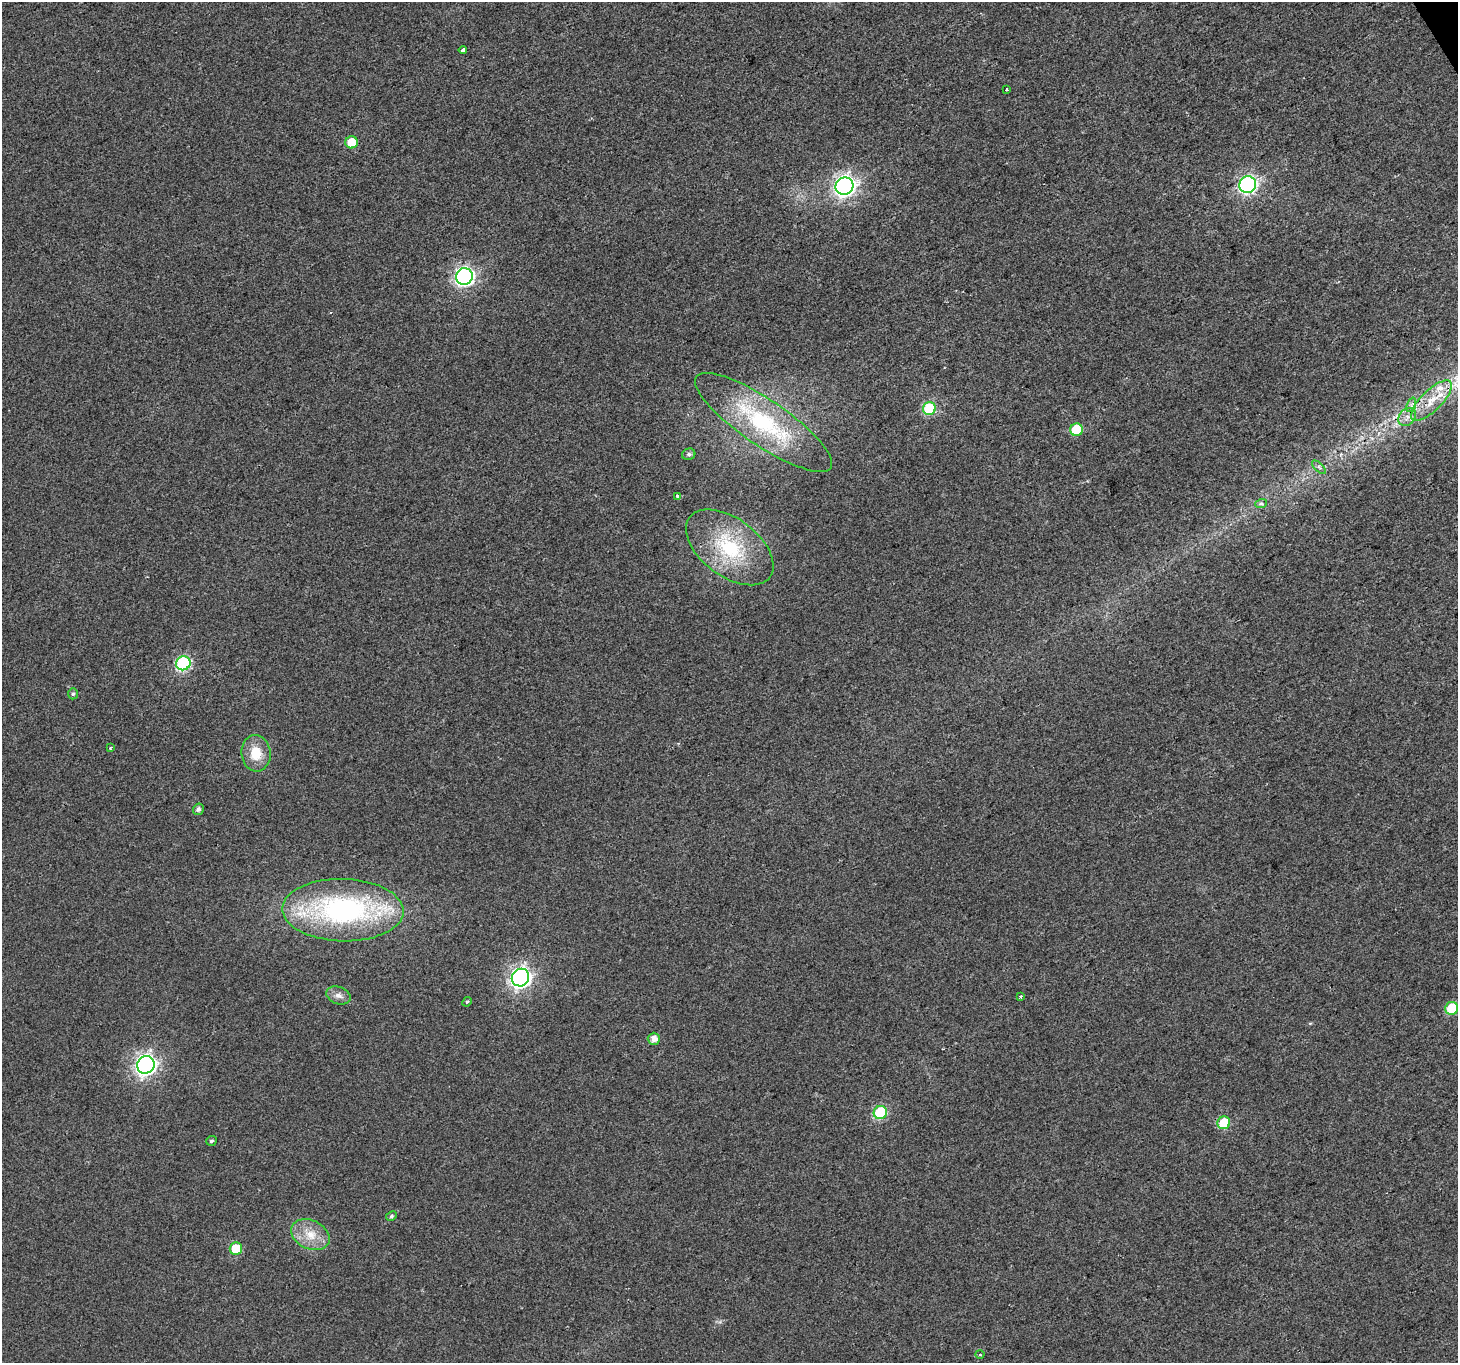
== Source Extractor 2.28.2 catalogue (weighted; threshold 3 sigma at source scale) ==
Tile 10 of 4 x 4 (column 2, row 3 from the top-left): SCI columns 1460-2915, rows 1530-2890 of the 5826 x 5719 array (HDU 1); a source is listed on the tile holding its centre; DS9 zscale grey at full resolution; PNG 1460 x 1365 px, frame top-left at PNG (2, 2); each listed source drawn as its Kron ellipse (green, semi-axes under 4 px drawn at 4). Shown black and unused: <1% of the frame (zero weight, under 2 of 3 exposures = <1% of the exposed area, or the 3 px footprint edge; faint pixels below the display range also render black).
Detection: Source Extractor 2.28.2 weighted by HDU 2 'WHT'; one run over the whole footprint, this tile lists its part. Background 0.00812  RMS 0.0055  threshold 0.0249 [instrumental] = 3 sigma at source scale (4.5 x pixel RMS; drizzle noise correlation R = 1.50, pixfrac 1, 0.0396/0.0396 arcsec/px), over >= 5 px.
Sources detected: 38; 1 inside a brighter listed object's ellipse — not listed separately; the other 37 listed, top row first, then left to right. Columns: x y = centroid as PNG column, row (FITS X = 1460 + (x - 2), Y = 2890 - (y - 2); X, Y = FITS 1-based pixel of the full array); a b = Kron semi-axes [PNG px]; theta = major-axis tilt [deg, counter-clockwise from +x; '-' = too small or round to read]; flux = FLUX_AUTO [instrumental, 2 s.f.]
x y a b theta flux
463 50 4 3 - 4.2
1006 89 3 2 - 0.72
351 142 6 6 - 11
1248 185 9 8 - 130
844 186 9 8 - 270
464 276 8 8 - 160
1431 401 27 10 45 12
1411 405 7 4 70 1.6
929 409 6 6 - 42
1407 417 10 7 48 3.3
764 422 81 23 -34 60
1077 430 6 6 - 23
689 454 7 5 25 1.4
1319 467 8 3 -44 1
678 496 3 3 - 1.5
1261 504 6 4 18 0.95
730 547 50 29 -37 43
183 663 7 7 - 75
73 694 5 5 - 0.9
110 748 3 2 - 0.57
256 753 18 14 -84 12
198 809 6 5 - 1.8
343 910 60 31 -1 120
520 978 9 8 - 230
338 995 13 8 -20 3.3
1021 996 3 3 - 2.9
467 1002 5 4 - 0.82
1452 1008 6 6 - 20
654 1039 6 6 - 4.2
146 1065 9 8 - 250
880 1113 7 6 - 42
1224 1123 6 6 - 20
211 1141 5 4 - 1.1
391 1216 6 4 28 0.93
310 1235 20 14 -26 11
236 1249 6 6 - 18
980 1355 4 3 - 0.59